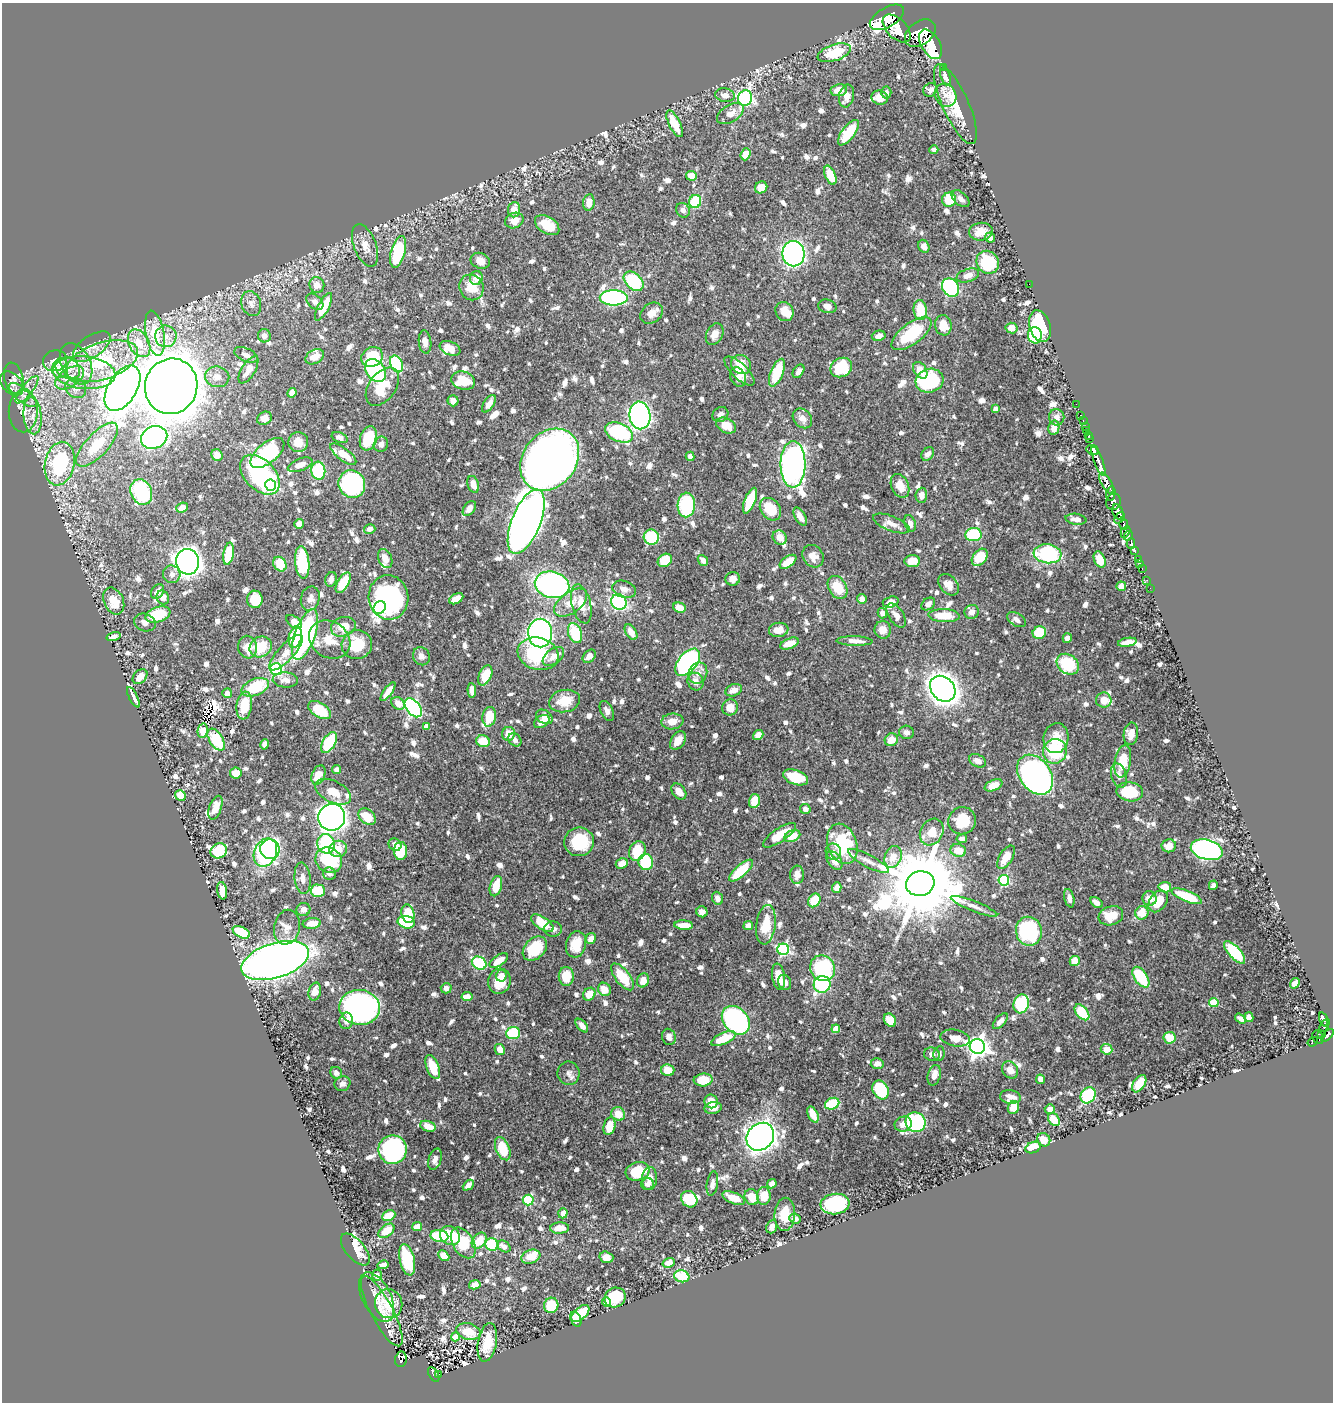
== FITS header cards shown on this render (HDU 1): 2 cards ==
NAXIS1  =                 1331
NAXIS2  =                 1400

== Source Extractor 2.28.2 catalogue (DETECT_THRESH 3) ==
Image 1331 x 1400 px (HDU 1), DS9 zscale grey, 1 PNG px = 1 image px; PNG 1335 x 1404 px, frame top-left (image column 1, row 1400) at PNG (2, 3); each listed source drawn as its Kron ellipse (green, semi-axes under 4 px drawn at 4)
Background 0.601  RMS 0.0089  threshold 0.0268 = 3 sigma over >= 5 px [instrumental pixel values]
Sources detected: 1090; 4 with non-positive FLUX_AUTO (blend fragments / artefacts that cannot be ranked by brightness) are neither listed nor drawn; of the other 1086, the 500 brightest by FLUX_AUTO listed and drawn (586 fainter detections omitted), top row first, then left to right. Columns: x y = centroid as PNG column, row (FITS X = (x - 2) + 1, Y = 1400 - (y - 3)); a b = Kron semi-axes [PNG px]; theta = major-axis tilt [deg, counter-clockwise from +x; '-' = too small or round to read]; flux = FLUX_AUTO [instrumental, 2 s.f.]
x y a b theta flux
887 17 19 9 30 3300
897 28 17 10 -45 3000
920 33 17 11 36 3800
931 44 16 9 -60 2500
834 53 17 8 18 25
943 67 2 2 - 4.2
946 77 9 5 -72 5.1
839 90 8 6 10 7.5
930 90 7 6 - 3
886 92 6 5 - 3
725 95 10 6 -12 4.3
945 95 12 10 -56 5.1
846 96 11 7 78 5.6
745 98 8 7 - 140
880 98 8 7 - 7.2
955 104 43 13 -66 23
730 113 15 8 31 6
675 124 14 5 -64 14
848 133 15 6 53 25
934 150 4 4 - 3.1
745 154 6 4 70 8
830 175 10 5 -67 15
691 176 5 5 - 8.4
761 187 6 5 - 7.4
961 199 10 6 -41 3.1
949 200 7 7 - 22
695 201 7 6 - 29
589 202 8 5 83 6.7
514 210 8 6 83 7.7
683 210 7 6 - 2.9
514 221 9 7 24 6.4
547 225 13 8 -33 14
981 232 12 9 8 7.7
990 238 5 5 - 3.1
365 245 22 11 -70 7.7
924 246 7 5 -65 3.5
398 252 16 7 75 42
793 254 12 11 - 290
480 261 10 7 -21 5.3
988 262 12 10 -49 30
968 275 11 6 19 4.9
476 278 7 6 - 5.8
634 281 11 7 -43 52
1029 284 2 2 - 3.2
317 285 8 7 - 4.1
471 287 13 12 - 13
950 287 10 8 -54 91
614 298 14 7 0 110
315 302 10 6 -43 3.4
251 304 13 9 -73 4.2
827 306 9 6 -14 4.3
324 307 15 5 63 19
920 310 10 6 -84 17
784 311 10 8 -55 8.8
652 313 12 9 39 5.2
943 325 10 8 -81 9.3
1040 326 16 10 -72 38
1012 328 6 5 - 5
155 333 23 9 -80 18
715 334 11 8 63 5.4
911 334 24 10 37 39
1035 335 8 7 - 54
166 336 11 10 - 5.8
264 336 6 6 - 3.2
879 336 7 5 15 3.7
425 342 11 6 -83 3.6
139 343 15 10 -61 11
92 347 21 11 35 7.3
450 348 11 6 -23 7.8
246 355 12 6 -23 3.2
315 357 10 6 29 6.5
372 357 11 9 26 26
55 361 12 10 20 11
102 361 37 18 18 47
76 364 22 14 -63 13
397 364 9 6 -67 52
741 364 10 9 - 9.1
60 368 10 8 78 11
68 368 13 10 -26 6.5
841 368 11 9 30 32
248 370 15 6 58 6.6
920 370 9 6 -58 6.9
375 371 12 9 -53 64
739 371 19 7 -43 7.2
798 371 7 5 56 3.3
84 373 31 16 -6 21
777 373 15 6 68 25
217 377 12 10 -10 4.7
738 377 10 7 -63 2.9
14 378 16 9 -77 5
70 378 16 9 34 8.9
463 381 12 9 -16 19
930 381 14 12 16 58
12 383 14 9 -47 4.5
171 386 28 26 71 1800
382 387 21 13 54 20
76 388 11 9 -35 3.7
122 388 25 14 58 770
27 390 17 5 52 4.3
292 393 5 4 - 5.4
23 395 17 7 -38 5.6
453 401 6 5 - 3.6
489 404 10 5 57 5.1
1076 404 2 2 - 4.8
995 409 4 4 - 3
23 411 21 14 -89 11
720 414 8 7 - 3.5
640 415 14 10 -82 290
1081 415 3 2 - 13
33 416 18 9 -84 7.5
1057 417 8 7 - 4
264 418 8 6 30 5
802 418 11 8 -47 4.9
1083 421 3 2 - 12
726 426 10 7 -28 10
1085 427 2 2 - 7.8
1054 428 7 5 78 5
1087 431 3 3 - 18
619 432 15 9 -22 60
1089 436 4 3 - 32
154 437 13 11 24 180
340 438 8 5 -23 3.8
368 438 12 8 72 23
1090 439 3 3 - 18
298 442 10 10 - 8.4
381 444 8 7 - 3
97 445 28 11 47 21
1093 450 6 5 - 430
267 453 20 10 39 57
343 454 15 6 -37 9.2
928 454 7 5 52 3.1
217 455 6 5 - 3.8
690 456 5 4 - 3.1
550 460 33 26 51 630
1098 461 16 4 -69 890
60 464 22 14 78 56
793 464 23 12 90 270
300 465 13 6 21 5.3
318 471 9 7 -83 39
260 475 24 15 -45 88
1107 483 12 5 -61 630
352 484 14 13 - 95
473 484 8 5 -73 5.6
271 485 5 5 - 110
900 486 12 8 -64 9.5
141 492 13 10 -65 49
1111 493 7 4 79 250
921 495 7 5 86 4.4
750 501 13 5 68 25
1113 502 8 7 - 330
686 505 12 9 87 48
182 507 6 5 - 4.7
469 508 8 5 55 3.9
770 509 12 9 -50 18
1118 512 8 5 -68 1300
800 517 10 5 -60 4.3
1120 518 6 3 49 500
1076 519 10 5 -8 4.2
526 522 34 14 68 1000
891 523 19 7 -21 5.7
910 523 8 5 -72 3.6
299 524 5 4 - 5.4
1124 525 5 3 - 260
370 529 6 4 14 3.5
1125 532 6 4 61 650
973 535 8 6 7 31
1128 536 5 3 - 390
651 537 8 7 - 33
780 538 7 6 - 6.2
1131 543 5 4 - 160
1135 551 3 3 - 100
229 554 11 5 80 25
1048 554 14 9 -6 59
813 556 12 10 -54 6.4
980 557 9 6 51 15
385 559 10 6 -68 5.8
665 560 7 6 - 21
703 560 6 4 -50 3.8
1100 560 8 5 -68 12
1138 560 3 3 - 24
912 561 8 5 4 10
187 562 13 11 -73 610
302 562 16 7 -84 43
788 562 9 5 36 13
280 564 8 6 -58 13
1140 564 2 2 - 4.5
1142 569 3 2 - 8
172 574 9 8 - 2.9
331 579 7 5 72 3
733 579 7 6 - 4.5
1147 580 3 2 - 5.4
343 583 11 5 60 17
552 585 17 13 -14 150
949 585 12 8 -48 7.6
1121 586 5 4 - 6.4
838 587 12 9 -60 15
1150 588 2 2 - 3.2
624 589 12 8 -19 4.1
157 592 8 6 55 4.6
163 597 7 6 - 5.3
389 597 22 20 -81 110
310 598 12 9 75 4.1
255 599 9 7 89 16
456 599 8 4 30 7
862 599 5 4 - 3
114 601 14 9 -65 15
619 602 8 7 - 71
891 602 8 5 17 3.8
571 603 19 10 37 9.9
581 604 20 9 -76 10
928 604 7 5 38 3
380 608 7 5 53 97
679 608 6 5 - 9.3
972 612 7 7 - 4.5
882 613 5 5 - 3
158 615 13 7 20 24
896 615 14 7 -56 4.6
944 616 15 6 -3 17
1017 620 10 6 -32 2.9
145 622 11 8 -20 3.5
294 622 9 5 -39 7.4
343 627 13 9 19 11
779 630 9 7 7 6.9
883 630 9 8 - 5.6
631 632 9 5 -59 5.9
540 633 14 12 -89 150
575 633 10 6 -70 28
1039 633 7 6 - 19
305 634 27 10 70 120
113 637 7 4 18 3
295 637 11 6 75 22
1067 638 5 4 - 3.3
330 640 22 18 -34 16
855 641 18 5 -2 4.4
1127 642 9 4 10 7
789 644 10 5 22 7
357 645 15 14 - 22
247 647 11 9 -79 7.8
261 647 11 10 - 16
286 653 23 8 47 6.9
538 654 21 16 -16 51
421 656 9 8 - 3.6
553 656 12 7 37 5.6
589 656 7 5 47 3.9
688 662 16 9 50 150
1068 664 12 9 -38 29
276 669 6 6 - 91
698 673 11 9 67 4.1
485 675 11 6 65 19
140 677 8 6 46 6.3
285 680 13 7 -3 4
696 682 9 7 -60 4.9
255 687 14 8 22 27
943 689 14 11 -47 640
472 690 7 4 -85 6.2
734 690 8 6 21 4.2
388 692 11 4 54 5.9
227 693 5 4 - 3
133 697 11 3 -63 3.7
1104 700 8 7 - 6.9
565 701 15 11 11 15
398 703 7 5 -36 6.4
244 705 14 7 83 18
730 707 8 8 - 6.9
413 708 11 7 -51 130
320 710 13 7 -32 21
607 711 11 6 -65 4
489 717 10 6 82 13
544 717 9 6 -32 6.5
672 721 11 8 7 7.1
542 722 8 5 32 5.6
426 726 4 4 - 5.3
203 731 7 5 79 8.3
906 732 7 6 - 3
509 734 7 6 - 8
1131 734 11 7 81 5.3
758 735 5 4 - 5.3
1056 738 15 12 80 11
216 740 12 6 -57 23
515 740 7 6 - 3
678 740 10 6 57 6.3
891 740 7 6 - 8.9
483 741 7 6 - 13
329 743 11 6 58 31
265 744 5 4 - 3.2
1055 751 12 11 - 39
977 761 9 6 -25 3.7
1123 761 16 8 80 14
337 769 4 4 - 4
236 773 6 5 - 8
318 775 10 6 68 11
1035 775 22 15 -53 230
1119 775 12 7 -73 3.5
796 777 13 7 -20 25
994 785 9 5 25 8.5
333 792 19 10 -27 9.7
679 792 9 6 -51 5.7
1130 792 13 9 -10 25
180 795 6 5 - 10
754 801 7 5 74 11
215 808 12 6 70 8.5
805 809 5 5 - 3.1
332 817 13 13 - 640
367 817 9 7 -41 14
962 821 14 13 - 20
932 832 14 11 59 12
779 835 19 6 34 17
792 836 8 5 24 11
962 839 5 4 - 2.9
579 842 15 14 - 28
326 844 10 8 -69 55
842 844 21 14 -70 46
395 845 7 6 - 3.2
1169 846 7 6 - 7.8
270 849 10 9 - 77
338 849 9 8 - 12
958 850 8 6 -14 9.8
1207 850 16 10 -15 220
219 851 8 7 - 31
401 851 9 6 -87 19
637 851 10 8 66 22
833 852 8 7 - 3
265 853 15 11 66 150
893 857 11 8 68 8.4
1006 857 13 6 59 11
329 860 14 12 -37 42
834 860 10 6 -56 6.8
868 861 23 6 -28 4.9
646 862 8 7 - 28
622 864 6 5 - 5.8
741 871 15 5 42 22
329 874 6 6 - 3
797 875 9 7 88 4.1
303 878 16 8 -84 5.1
1004 880 5 5 - 59
920 883 14 12 14 8700
1213 885 5 4 - 2.9
496 886 10 6 75 13
837 887 5 4 - 4.8
1165 887 6 5 - 9
222 891 8 5 -81 7.5
318 891 7 6 - 17
1187 896 16 5 -22 27
717 898 6 5 - 3.2
1069 898 9 5 -77 3.7
1149 898 7 7 - 6.5
814 900 7 5 57 19
1158 901 12 8 54 14
1096 902 7 4 -34 3.9
974 906 25 5 -22 4.6
303 909 7 6 - 3.8
702 912 5 5 - 3.7
1142 913 7 6 - 12
408 914 9 6 -79 19
1111 916 12 9 18 14
406 922 9 6 -13 21
312 923 9 5 6 7.9
542 923 13 6 -33 16
684 925 9 4 -3 7.2
748 925 5 4 - 4.3
766 925 20 9 82 17
287 927 17 13 80 6.7
553 929 9 7 -4 3
1029 931 14 13 - 65
241 932 9 5 -27 24
591 939 5 5 - 5.3
576 944 13 10 75 13
535 948 14 10 45 23
783 949 6 6 - 92
1235 952 14 6 -48 42
275 961 35 17 17 690
499 961 10 5 34 8.5
1075 961 5 5 - 11
479 963 8 6 -32 47
823 968 13 12 - 50
501 976 6 5 - 4.1
566 976 9 7 90 14
622 977 16 7 -52 20
779 977 13 6 -81 11
1141 977 12 6 -56 30
643 980 7 6 - 5.6
499 981 12 11 - 13
785 982 8 6 -64 3.8
1295 983 5 4 - 4.7
822 984 8 8 - 64
446 988 5 5 - 3.1
604 989 7 6 - 6.9
315 991 9 6 75 7.3
589 994 7 5 48 8.6
467 997 5 4 - 6.5
1214 1003 5 4 - 22
1021 1004 9 7 73 44
360 1007 20 17 -8 220
1082 1012 9 5 -50 23
1249 1017 5 4 - 4.7
1240 1019 6 4 -34 2.9
736 1020 16 12 -46 130
890 1020 7 5 -54 11
1323 1020 7 3 -71 120
346 1021 8 6 78 4
1000 1021 10 5 47 3.8
1325 1025 7 4 63 160
582 1026 8 4 -49 3.9
836 1029 4 4 - 9.7
513 1033 7 6 - 32
1322 1035 4 3 - 43
1327 1035 8 4 45 300
669 1037 8 7 - 3.3
1318 1037 7 5 -61 120
955 1038 15 8 -10 7.6
1169 1038 6 6 - 15
723 1039 13 5 25 17
1313 1042 5 3 - 48
977 1047 8 7 - 420
500 1049 6 5 - 5.6
1107 1049 6 5 - 14
932 1054 8 6 -13 3.2
939 1054 7 5 78 3
877 1064 6 5 - 3.9
433 1067 13 6 -69 13
668 1070 6 5 - 11
1010 1070 9 7 -53 6.4
336 1073 6 5 - 2.9
569 1073 12 11 - 3.2
934 1075 10 6 75 5.4
1040 1079 5 4 - 4.5
703 1080 9 6 5 13
342 1084 8 7 - 3
1139 1084 9 5 57 11
881 1090 10 7 -59 42
1088 1095 8 7 - 37
1010 1097 10 7 -8 4.5
711 1101 7 6 - 7.9
832 1104 7 5 25 26
1013 1107 7 5 66 6.5
713 1108 8 6 9 5.6
1050 1109 5 4 - 3.2
618 1114 7 6 - 9.1
813 1114 9 5 -65 7.5
1054 1120 7 5 -51 10
915 1122 10 9 - 85
903 1124 9 7 20 4.4
428 1126 8 5 -19 8
610 1126 9 6 75 11
760 1137 15 12 47 450
1044 1140 7 6 - 8.9
1033 1148 8 5 21 14
503 1149 12 7 -67 20
393 1150 14 14 - 150
435 1159 11 6 73 3.1
638 1171 12 9 16 22
650 1179 11 7 87 5.2
648 1184 6 6 - 3.9
712 1184 12 5 81 3
772 1184 5 4 - 3.6
468 1185 6 4 43 3.4
764 1196 9 7 86 13
752 1197 8 6 -65 12
734 1198 12 5 -22 9.9
689 1199 9 7 -46 26
528 1200 5 5 - 48
835 1204 14 10 6 61
563 1213 5 4 - 5
785 1214 16 10 86 14
389 1216 7 5 25 14
795 1219 6 5 - 3.6
417 1227 5 4 - 5.6
772 1227 7 5 66 4.8
560 1228 9 5 3 7.9
386 1231 9 5 37 11
439 1236 9 6 -8 33
450 1236 10 9 - 22
479 1241 9 6 52 14
463 1243 17 10 -59 25
492 1245 7 6 - 37
504 1246 7 5 -32 3.8
355 1249 19 9 -50 9.8
444 1256 6 4 -44 8.6
531 1257 9 6 18 11
606 1257 7 5 -17 4.2
407 1260 16 7 -77 35
669 1263 6 4 20 5.7
383 1265 5 4 - 3.1
377 1275 5 5 - 3.1
682 1276 8 6 -16 23
475 1285 5 4 - 4.6
377 1297 27 14 -63 9.1
615 1297 11 9 31 21
607 1302 5 4 - 18
389 1304 14 13 - 17
551 1305 8 7 - 20
382 1311 39 11 -62 8.6
580 1314 11 6 41 13
576 1319 8 5 -69 13
468 1331 12 8 -13 12
456 1337 4 4 - 17
487 1342 19 9 80 15
401 1359 8 6 82 100
434 1374 8 4 -61 51
439 1374 3 2 - 6
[586 fainter detections neither listed nor drawn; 4 non-positive-flux detections neither listed nor drawn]